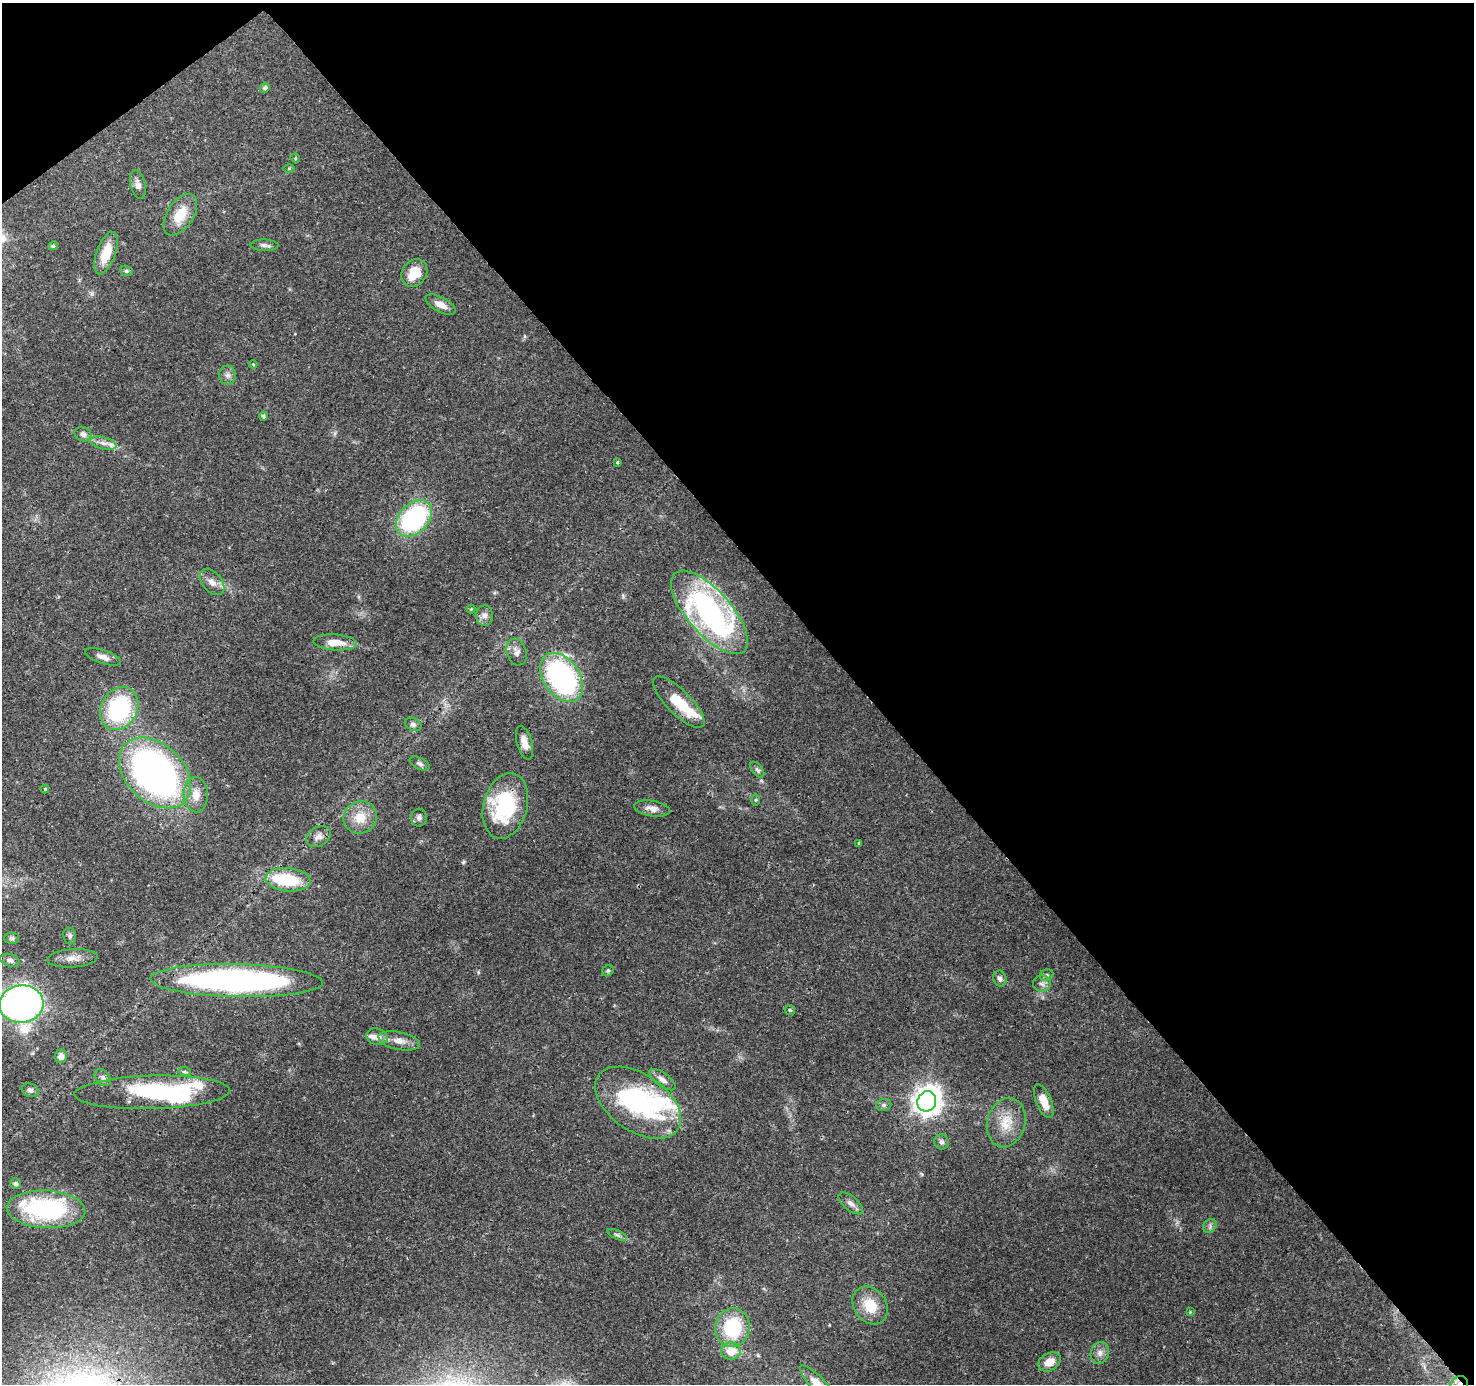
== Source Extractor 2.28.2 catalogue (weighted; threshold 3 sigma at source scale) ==
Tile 3 of 4 x 4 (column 3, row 1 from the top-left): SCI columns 3042-4513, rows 4354-5735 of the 6082 x 6009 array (HDU 1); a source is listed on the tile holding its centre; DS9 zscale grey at full resolution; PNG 1476 x 1386 px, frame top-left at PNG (2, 3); each listed source drawn as its Kron ellipse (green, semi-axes under 4 px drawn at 4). Shown black and unused: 43% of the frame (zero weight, under 3 of 4 exposures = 7% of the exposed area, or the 3 px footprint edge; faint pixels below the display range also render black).
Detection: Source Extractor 2.28.2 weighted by HDU 2 'WHT'; one run over the whole footprint, this tile lists its part. Background 0.0912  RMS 0.0036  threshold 0.0161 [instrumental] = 3 sigma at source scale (4.5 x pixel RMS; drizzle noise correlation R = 1.50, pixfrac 1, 0.0396/0.0396 arcsec/px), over >= 5 px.
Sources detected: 90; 2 inside a brighter object's white glare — neither listed nor drawn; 7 inside a brighter listed object's ellipse — not listed separately; the other 81 listed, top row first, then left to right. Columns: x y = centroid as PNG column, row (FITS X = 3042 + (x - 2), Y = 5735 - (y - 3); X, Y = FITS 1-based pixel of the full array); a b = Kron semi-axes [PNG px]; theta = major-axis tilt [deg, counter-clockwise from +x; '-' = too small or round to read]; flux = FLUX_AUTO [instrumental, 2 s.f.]
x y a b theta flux
265 88 5 4 - 1
295 158 5 4 - 0.35
289 168 6 4 1 0.37
138 184 15 7 -75 1.9
180 215 23 13 57 8.3
264 245 14 5 -2 1.3
53 246 5 4 - 0.64
106 253 22 9 70 8.4
126 271 6 5 - 0.58
414 273 15 12 54 7.8
440 304 17 7 -28 3
253 364 4 3 - 0.27
227 375 9 8 - 1.6
263 416 4 4 - 0.74
83 434 8 7 - 1.6
103 443 13 6 -12 2.1
617 462 4 3 - 0.4
414 518 21 14 46 53
212 582 15 9 -50 2.8
471 609 4 4 - 0.3
709 612 52 22 -48 96
485 615 10 8 89 1.8
335 642 22 8 -3 5.6
517 652 13 10 -73 2.3
103 657 18 6 -19 2.5
561 677 27 18 -56 74
679 702 34 12 -45 11
119 708 22 18 62 40
413 724 9 6 -26 0.96
525 743 17 7 -74 3.2
420 764 11 5 -26 0.89
757 770 9 5 -53 0.88
155 773 41 29 -43 160
45 789 4 4 - 0.42
196 795 18 12 -87 4.7
756 800 6 4 89 0.44
505 806 33 22 75 31
652 808 18 7 -9 2.5
360 817 17 16 - 6.9
419 818 9 8 - 1.4
318 837 13 9 31 2.1
859 843 3 3 - 0.51
288 880 22 11 -5 16
70 936 8 6 -82 0.81
12 938 7 5 -1 0.71
72 958 25 9 4 3.4
10 960 10 6 -17 1.1
608 971 6 5 - 0.61
1046 975 7 5 22 0.88
1000 979 8 6 -71 1.4
236 981 86 16 -1 130
1042 984 9 8 - 1.5
21 1004 22 18 8 240
790 1010 5 5 - 0.5
377 1037 11 8 -16 2.4
399 1041 21 9 -12 3.6
61 1056 7 6 - 2
185 1072 6 4 -18 0.55
103 1077 9 6 -51 1.2
662 1080 15 6 -36 2
30 1090 9 6 -15 1.1
152 1092 77 16 1 54
927 1101 10 9 - 400
1044 1101 18 7 -68 5.4
638 1103 48 28 -34 59
884 1105 8 6 20 0.85
1006 1123 25 19 74 8.6
941 1142 8 7 - 1.1
16 1183 5 5 - 1
851 1203 15 7 -39 2
46 1209 39 19 -3 51
1210 1226 7 6 - 1.1
617 1235 10 4 -24 0.95
870 1306 20 16 -54 9.2
1190 1312 4 4 - 0.31
732 1328 19 17 82 24
731 1351 10 8 1 6.2
1100 1353 11 9 72 2
1049 1362 12 8 30 4.1
818 1384 25 7 -48 6.1
1459 1384 9 8 - 2
Overlapping masked pixels (flux is a lower limit): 2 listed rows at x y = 679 702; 1459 1384
Isophote crosses this tile's border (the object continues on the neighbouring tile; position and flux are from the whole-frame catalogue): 3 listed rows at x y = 21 1004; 818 1384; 1459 1384